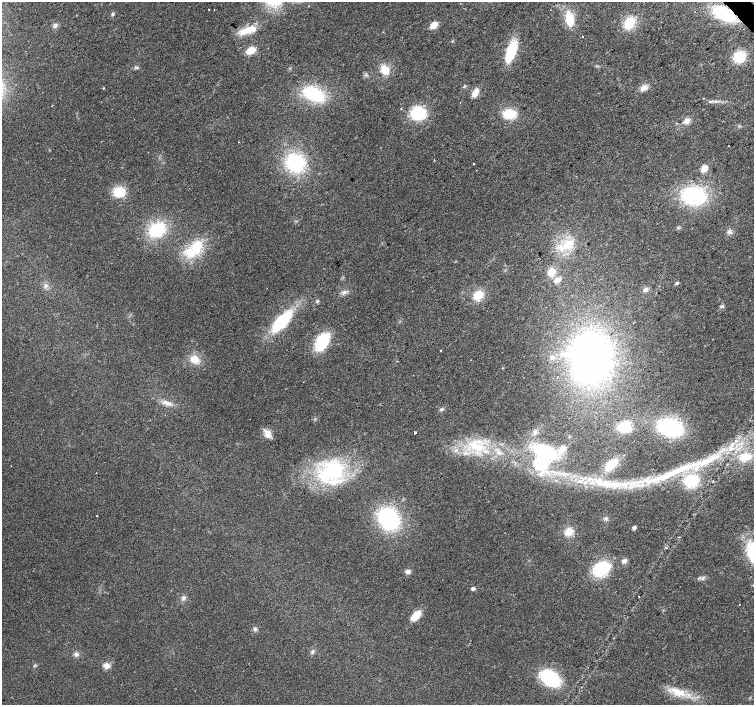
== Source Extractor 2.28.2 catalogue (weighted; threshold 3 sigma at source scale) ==
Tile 10 of 4 x 4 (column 2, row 3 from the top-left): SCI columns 1509-3011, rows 1619-3024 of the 6018 x 5985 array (HDU 1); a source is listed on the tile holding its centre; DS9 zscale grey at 2 x 2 block average (1 PNG px = mean of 2 x 2 image px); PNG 756 x 707 px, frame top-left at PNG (2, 2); no overlay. Shown black and unused: <1% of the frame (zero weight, under 2 of 3 exposures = <1% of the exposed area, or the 3 px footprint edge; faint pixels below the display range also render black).
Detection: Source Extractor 2.28.2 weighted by HDU 2 'WHT'; one run over the whole footprint, this tile lists its part. Background 0.024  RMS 0.0063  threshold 0.0282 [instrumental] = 3 sigma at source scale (4.5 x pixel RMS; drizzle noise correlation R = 1.50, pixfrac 1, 0.0396/0.0396 arcsec/px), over >= 5 px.
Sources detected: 97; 4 inside a brighter object's white glare — not listed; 6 inside a brighter listed object's ellipse — not listed separately; the other 87 listed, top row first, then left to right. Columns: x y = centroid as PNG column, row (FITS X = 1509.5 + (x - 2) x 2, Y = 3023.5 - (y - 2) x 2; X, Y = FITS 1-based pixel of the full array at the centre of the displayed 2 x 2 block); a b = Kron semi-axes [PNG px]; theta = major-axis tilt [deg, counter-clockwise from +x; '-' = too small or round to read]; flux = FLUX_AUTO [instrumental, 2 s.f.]
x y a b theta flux
209 9 2 2 - 2.9
113 14 5 3 - 2.2
724 14 19 10 -26 110
569 18 12 7 -82 40
629 23 11 9 58 37
55 25 6 5 - 4.6
434 25 7 5 40 15
247 30 22 7 20 28
583 36 2 2 - 1.8
251 50 10 7 31 17
511 52 22 8 70 65
739 57 10 9 - 49
136 67 5 3 - 2.3
385 70 9 7 -54 25
103 88 2 2 - 1.5
644 88 9 6 25 9.8
475 93 10 6 66 12
314 94 19 12 -24 94
401 108 2 2 - 0.75
418 113 12 10 3 79
509 114 12 9 3 38
686 121 7 7 - 7.7
238 142 2 2 - 0.6
434 160 2 2 - 1.9
295 162 19 15 -15 100
474 164 2 2 - 2.7
704 168 6 5 - 15
119 192 10 8 -12 38
693 196 18 13 -2 160
157 230 16 12 32 72
729 232 6 5 - 4.6
566 244 25 9 39 32
197 247 18 12 69 45
551 272 10 8 69 14
557 280 3 3 - 33
677 283 4 3 - 2
46 286 5 4 - 3.6
645 289 6 5 - 4.9
344 292 6 4 28 4.4
478 295 11 9 33 22
317 301 4 3 - 1.8
722 306 6 3 33 2.5
282 321 27 11 49 92
322 342 14 8 58 95
441 351 3 2 - 0.7
591 357 51 36 -87 530
552 358 7 5 4 4.1
195 359 10 8 -29 21
397 361 2 2 - 0.81
166 403 13 5 -13 10
441 409 6 4 18 2.8
624 427 9 7 7 51
670 428 19 14 -15 140
415 433 2 2 - 12
267 434 11 7 -61 12
476 446 23 9 -18 44
456 450 4 4 - 3.7
545 452 28 23 -24 100
465 453 5 4 - 4.6
499 453 10 3 -9 5.2
745 457 13 9 12 30
611 465 16 8 41 28
331 472 42 24 29 130
669 475 46 9 20 81
691 481 12 10 10 65
713 481 3 2 - 0.95
611 484 37 9 -4 60
97 516 2 2 - 2.8
389 519 16 13 -51 180
606 519 5 4 - 3
634 528 3 2 - 9.5
569 531 9 8 - 15
624 561 6 5 - 4.6
601 569 14 11 31 91
408 572 6 5 - 5.1
699 578 4 3 - 2
473 589 3 2 - 6.8
638 596 2 2 - 0.72
183 598 5 4 - 3.7
416 616 12 6 47 25
255 629 5 5 - 3.4
312 651 4 3 - 2
76 654 7 5 -47 4.3
35 666 4 3 - 1.5
107 666 3 3 - 38
550 678 23 15 -37 79
679 692 20 9 -20 28
Overlapping masked pixels (flux is a lower limit): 1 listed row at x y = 724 14
Diffuse or blended objects may show on this block-average render without a row.